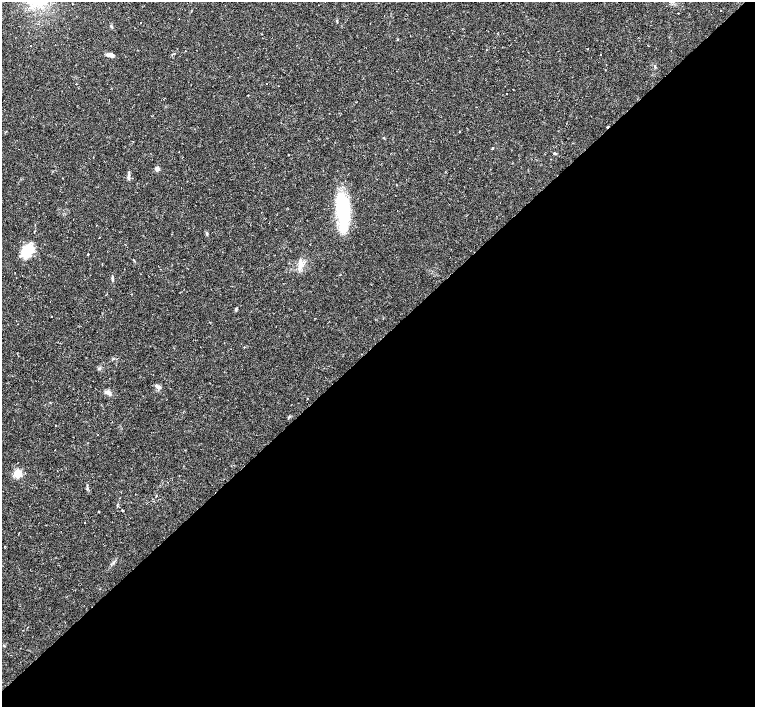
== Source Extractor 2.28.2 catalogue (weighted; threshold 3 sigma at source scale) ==
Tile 12 of 4 x 4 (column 4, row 3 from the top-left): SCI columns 4516-6020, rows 1562-2970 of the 6021 x 6006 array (HDU 1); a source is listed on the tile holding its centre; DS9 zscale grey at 2 x 2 block average (1 PNG px = mean of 2 x 2 image px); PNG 757 x 709 px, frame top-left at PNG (2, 2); no overlay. Shown black and unused: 52% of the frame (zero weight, under 2 of 3 exposures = <1% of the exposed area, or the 3 px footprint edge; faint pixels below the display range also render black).
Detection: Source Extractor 2.28.2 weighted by HDU 2 'WHT'; one run over the whole footprint, this tile lists its part. Background 0.0408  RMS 0.0037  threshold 0.0165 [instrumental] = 3 sigma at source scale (4.5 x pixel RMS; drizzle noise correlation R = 1.50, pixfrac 1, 0.0396/0.0396 arcsec/px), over >= 5 px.
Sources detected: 60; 2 inside a brighter object's white glare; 14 cosmic-ray / hot-pixel residue — not listed; the other 44 listed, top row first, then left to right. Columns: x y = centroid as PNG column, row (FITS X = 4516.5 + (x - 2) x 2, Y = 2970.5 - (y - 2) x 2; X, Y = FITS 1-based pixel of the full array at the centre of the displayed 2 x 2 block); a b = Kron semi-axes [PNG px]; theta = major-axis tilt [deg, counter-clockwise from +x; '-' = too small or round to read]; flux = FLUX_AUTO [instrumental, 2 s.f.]
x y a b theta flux
72 4 2 2 - 0.57
678 13 2 2 - 0.36
337 20 3 3 - 0.69
38 24 2 2 - 0.53
111 26 4 3 - 0.97
398 39 3 2 - 0.45
588 49 2 2 - 0.9
110 55 8 4 -6 3.5
655 66 4 2 - 0.67
267 83 2 2 - 0.61
76 84 2 2 - 0.33
278 86 2 2 - 0.52
506 93 2 2 - 0.82
395 106 2 2 - 1.1
460 132 2 2 - 0.68
133 141 2 2 - 0.35
492 148 2 2 - 3.5
19 149 2 2 - 0.5
554 153 4 3 - 0.99
288 155 2 2 - 0.49
157 169 3 2 - 9.9
128 177 7 4 80 2
500 202 2 2 - 0.24
342 210 44 13 -84 56
99 237 2 2 - 0.42
28 251 12 9 46 25
88 254 3 2 - 0.51
301 264 11 6 -72 5.7
113 278 8 3 -83 1.5
236 309 4 3 - 1.2
51 316 2 2 - 0.36
314 318 2 2 - 0.56
173 361 2 2 - 0.52
99 368 6 2 48 1
158 387 9 4 -35 2.4
108 392 8 4 -21 3.3
307 398 2 2 - 0.41
289 416 4 2 - 0.79
17 473 3 3 - 69
87 489 4 3 - 1.2
99 512 2 2 - 0.56
85 522 2 2 - 0.33
113 562 4 3 - 1.3
84 605 2 2 - 0.32
Diffuse or blended objects may show on this block-average render without a row.